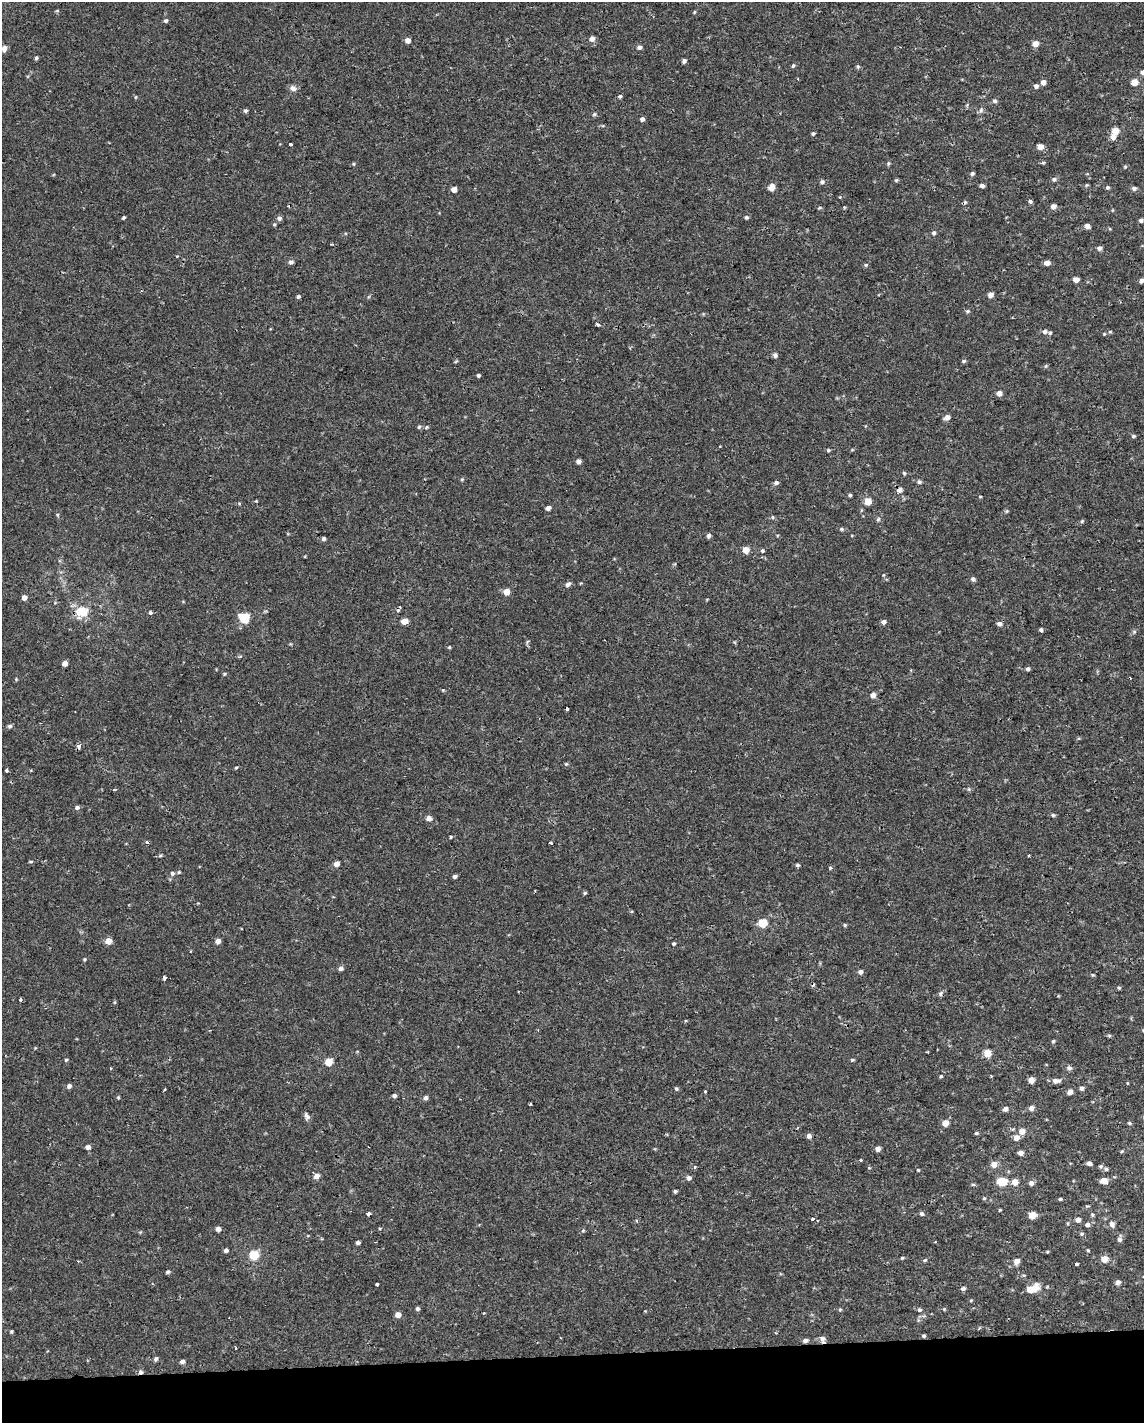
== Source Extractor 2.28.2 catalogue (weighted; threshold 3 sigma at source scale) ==
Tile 10 of 4 x 3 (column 2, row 3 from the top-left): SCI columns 1143-2284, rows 7-1427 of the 4567 x 4316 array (HDU 1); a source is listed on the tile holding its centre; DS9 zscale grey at full resolution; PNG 1146 x 1425 px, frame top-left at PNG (2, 2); no overlay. Shown black and unused: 5% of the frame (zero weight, under 2 of 3 exposures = <1% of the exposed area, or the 3 px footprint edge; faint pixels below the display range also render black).
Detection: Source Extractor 2.28.2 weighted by HDU 2 'WHT'; one run over the whole footprint, this tile lists its part. Background -3.16e-05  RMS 0.0021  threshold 0.0096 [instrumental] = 3 sigma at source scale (4.5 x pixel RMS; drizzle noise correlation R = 1.50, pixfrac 1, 0.0396/0.0396 arcsec/px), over >= 5 px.
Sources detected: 210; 5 cosmic-ray / hot-pixel residue — not listed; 1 inside a brighter listed object's ellipse — not listed separately; the other 204 listed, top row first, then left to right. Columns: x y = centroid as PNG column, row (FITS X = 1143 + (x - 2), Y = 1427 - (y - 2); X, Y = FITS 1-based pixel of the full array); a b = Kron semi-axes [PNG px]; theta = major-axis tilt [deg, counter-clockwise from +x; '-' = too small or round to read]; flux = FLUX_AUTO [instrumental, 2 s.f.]
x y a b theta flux
166 21 5 4 - 0.36
592 39 6 6 - 0.87
408 40 5 5 - 1.1
1035 44 5 5 - 1.6
639 47 5 5 - 0.59
4 49 7 6 - 0.95
36 58 5 4 - 0.32
684 61 5 4 - 0.52
793 66 5 4 - 0.26
858 67 5 4 - 0.27
1143 72 5 4 - 0.58
1043 82 5 5 - 1
1135 82 5 5 - 2.1
1036 86 5 5 - 0.51
293 88 9 7 -24 0.74
620 96 4 4 - 0.3
995 101 6 4 0 0.39
981 110 6 4 72 0.33
246 111 5 5 - 0.35
594 114 5 4 - 0.28
642 119 5 4 - 0.54
1115 131 6 5 - 2.6
813 134 5 4 - 0.31
1113 137 6 6 - 0.84
290 144 3 3 - 0.77
1040 147 5 5 - 1.4
888 163 5 3 - 0.24
1043 163 5 3 - 0.22
1125 167 5 3 - 0.21
972 173 5 5 - 0.33
1054 179 6 5 - 0.43
822 182 6 5 - 0.39
982 186 5 4 - 0.53
1107 187 5 4 - 0.3
771 188 6 5 - 1.6
1134 188 5 5 - 0.44
454 189 5 5 - 1.1
1030 201 5 4 - 0.32
1053 206 5 5 - 0.88
746 217 5 4 - 0.29
124 218 4 3 - 0.28
279 218 6 5 - 0.5
1141 220 5 4 - 0.42
1087 226 5 5 - 0.69
934 233 5 4 - 0.33
1099 248 5 5 - 0.51
291 262 6 5 - 0.52
1047 263 6 5 - 1
866 265 5 3 - 0.2
1076 280 5 4 - 1.3
1141 281 5 4 - 0.51
991 295 5 4 - 1.1
298 296 5 4 - 0.33
968 311 5 4 - 0.26
598 325 3 2 - 0.44
1045 331 7 6 - 0.69
775 356 6 5 - 0.49
964 361 5 4 - 0.29
478 375 4 4 - 0.3
999 393 5 4 - 1.1
947 417 6 5 - 0.95
419 427 5 5 - 0.3
1133 436 5 5 - 0.27
828 450 4 4 - 0.25
579 461 5 4 - 0.75
904 473 5 3 - 0.23
462 479 5 3 - 0.21
919 482 5 5 - 0.35
776 483 6 5 - 0.51
900 490 6 5 - 0.71
850 495 4 4 - 0.27
868 501 5 5 - 3
548 508 5 4 - 0.74
772 517 5 3 - 0.19
878 519 6 4 20 0.28
841 529 5 3 - 0.22
709 536 5 4 - 0.54
324 539 5 4 - 0.41
746 550 5 5 - 2.3
762 551 5 5 - 0.28
973 579 5 4 - 0.5
568 584 7 5 30 0.6
507 592 5 5 - 2
24 597 5 5 - 1.1
398 610 4 4 - 0.25
81 611 12 10 -4 4
150 613 3 3 - 0.53
244 618 10 9 - 4.2
404 621 5 5 - 1.7
884 622 5 5 - 0.55
999 624 6 5 - 0.66
1041 630 5 4 - 0.33
65 663 4 4 - 1.1
1028 669 5 4 - 0.39
873 695 5 5 - 0.99
567 709 4 3 - 0.94
10 726 6 4 17 0.39
79 746 5 5 - 0.83
566 764 4 4 - 0.21
236 767 5 3 - 0.19
7 770 3 3 - 1
114 790 4 3 - 0.2
77 807 6 5 - 0.41
1053 815 5 4 - 0.27
428 818 6 5 - 0.79
451 837 4 3 - 0.18
147 842 4 3 - 0.34
551 843 3 3 - 0.49
1028 856 2 2 - 0.22
336 864 5 5 - 0.98
797 865 5 4 - 0.31
199 866 3 2 - 0.16
830 868 4 3 - 0.49
172 873 6 6 - 0.39
455 876 5 4 - 0.41
585 893 5 4 - 0.22
762 923 5 5 - 5.9
845 925 4 4 - 0.23
108 941 5 5 - 1.9
218 941 5 5 - 0.96
674 944 5 4 - 0.25
341 968 5 5 - 0.58
861 972 6 5 - 0.58
164 977 4 3 - 0.42
1119 988 5 3 - 0.22
940 994 7 4 75 0.37
21 1000 3 3 - 1.3
1053 1041 5 4 - 0.24
987 1053 5 5 - 3.3
66 1060 4 4 - 0.22
852 1060 5 3 - 0.25
329 1062 5 5 - 4
1069 1068 7 5 -3 0.53
941 1076 4 4 - 0.22
1031 1080 5 5 - 1.8
1056 1081 10 6 1 0.93
69 1086 5 5 - 0.55
1081 1088 5 5 - 0.49
676 1089 5 4 - 0.26
705 1091 3 2 - 0.28
1070 1092 5 4 - 1.1
394 1096 5 4 - 0.46
118 1097 5 3 - 0.19
426 1098 5 5 - 0.47
1031 1108 6 5 - 0.74
1005 1109 5 5 - 0.77
306 1116 10 5 -53 0.54
945 1123 5 5 - 2.3
1130 1123 5 4 - 0.27
1022 1131 6 5 - 1.5
976 1133 5 4 - 0.27
809 1136 5 5 - 0.7
1016 1138 6 5 - 1.2
88 1147 5 5 - 0.72
878 1149 5 4 - 0.88
1021 1153 5 4 - 0.8
861 1160 3 3 - 0.23
1089 1163 5 4 - 0.67
994 1164 6 6 - 1.7
1106 1169 5 5 - 0.34
918 1170 3 3 - 0.18
317 1176 6 5 - 1.2
689 1178 6 6 - 0.52
1002 1181 7 5 -10 7.3
1104 1181 6 5 - 1.7
1015 1182 5 5 - 1.8
1031 1183 6 6 - 0.64
973 1184 6 4 0 0.24
675 1191 5 4 - 0.29
984 1198 5 3 - 0.21
1060 1199 4 3 - 0.28
1000 1210 5 3 - 0.16
368 1214 4 3 - 0.73
922 1214 5 4 - 0.4
1032 1215 5 5 - 2.9
813 1219 3 3 - 0.82
1078 1220 5 5 - 0.81
1112 1224 8 6 -71 0.76
1087 1225 6 5 - 0.49
218 1229 5 5 - 0.84
379 1229 4 4 - 0.3
1119 1240 6 6 - 0.61
358 1243 4 4 - 0.4
226 1250 5 4 - 0.52
254 1255 5 5 - 9
902 1258 5 3 - 0.22
1104 1259 5 5 - 2.4
925 1260 5 3 - 0.25
1017 1261 6 5 - 1.2
1076 1264 4 3 - 0.89
168 1272 5 4 - 0.29
1118 1282 5 5 - 0.76
377 1285 3 3 - 0.8
963 1289 6 5 - 0.41
1030 1290 15 7 35 2.1
418 1309 5 4 - 0.37
919 1310 5 5 - 0.34
398 1315 5 5 - 1.3
924 1336 5 4 - 0.3
823 1339 9 5 -85 0.69
805 1340 5 5 - 0.62
156 1359 5 5 - 0.42
182 1361 5 4 - 0.62
141 1372 6 4 0 0.49
Overlapping masked pixels (flux is a lower limit): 2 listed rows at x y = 823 1339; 141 1372
Isophote crosses this tile's border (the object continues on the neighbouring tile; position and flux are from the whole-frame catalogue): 1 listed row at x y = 1143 72